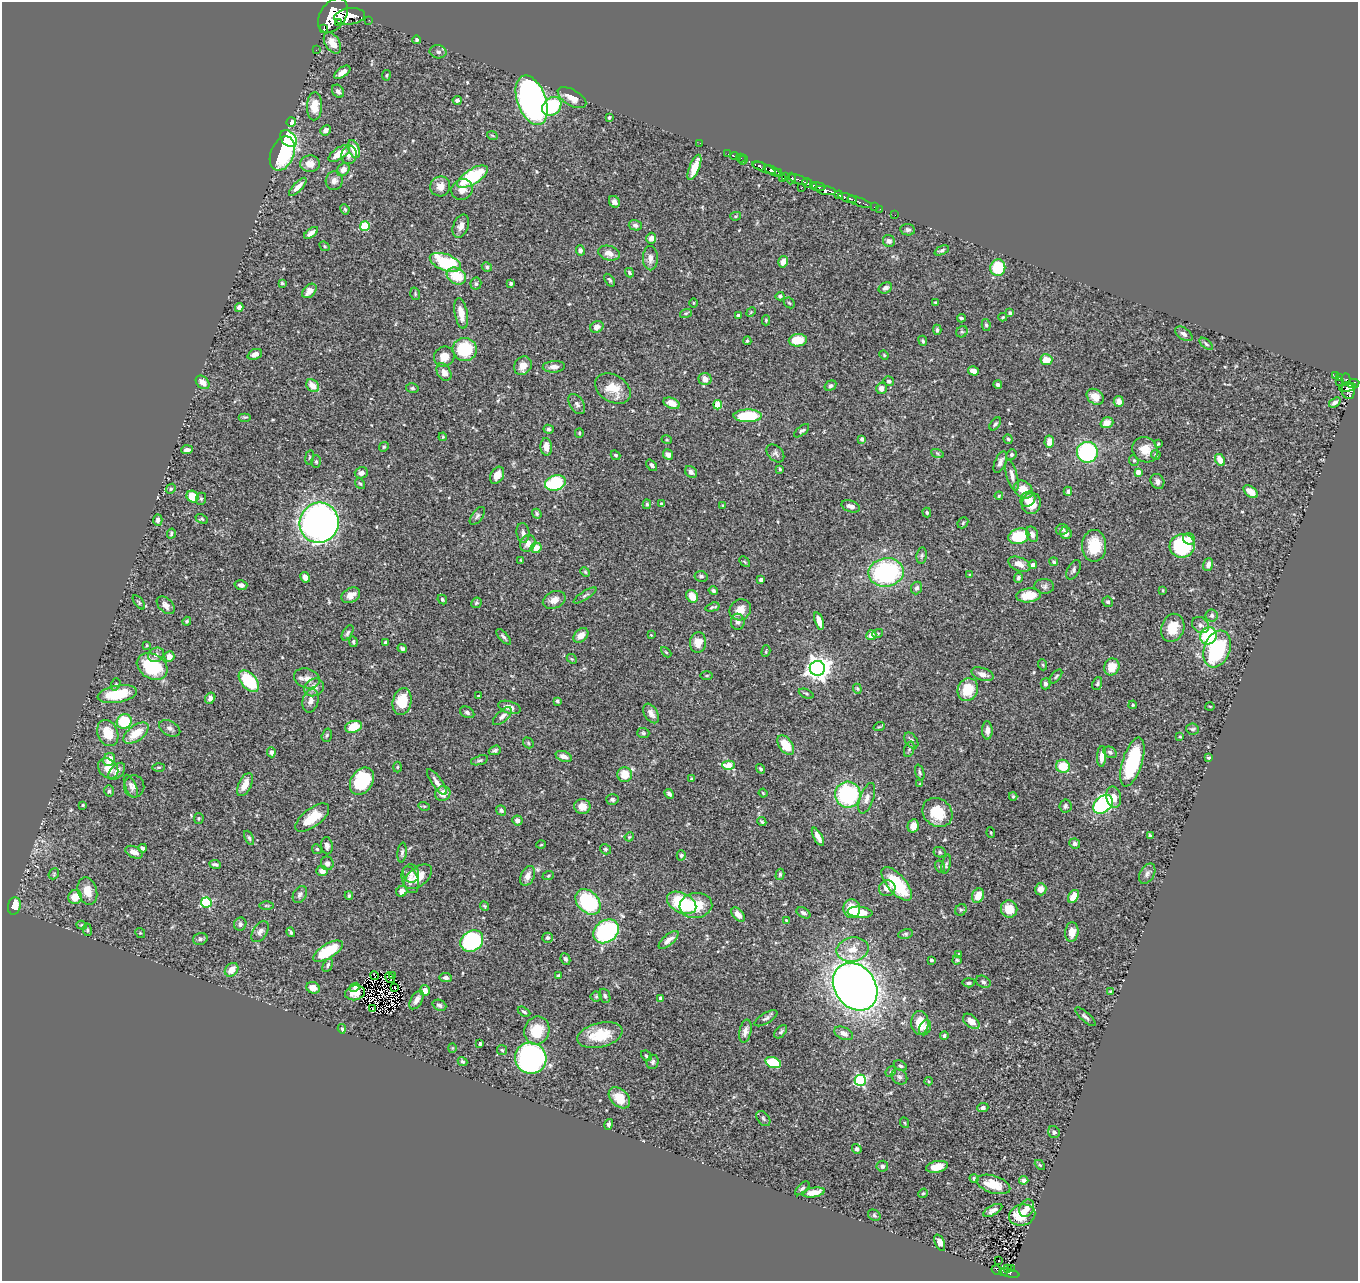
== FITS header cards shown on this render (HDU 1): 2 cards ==
NAXIS1  =                 1356
NAXIS2  =                 1279

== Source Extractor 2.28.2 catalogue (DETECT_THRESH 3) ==
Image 1356 x 1279 px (HDU 1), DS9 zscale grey, 1 PNG px = 1 image px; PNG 1360 x 1283 px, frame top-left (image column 1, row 1279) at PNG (2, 2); each listed source drawn as its Kron ellipse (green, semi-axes under 4 px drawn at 4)
Background 0.496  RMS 0.02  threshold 0.0606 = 3 sigma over >= 5 px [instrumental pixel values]
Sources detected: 527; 6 with non-positive FLUX_AUTO (blend fragments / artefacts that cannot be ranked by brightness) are neither listed nor drawn; of the other 521, the 500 brightest by FLUX_AUTO listed and drawn (21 fainter detections omitted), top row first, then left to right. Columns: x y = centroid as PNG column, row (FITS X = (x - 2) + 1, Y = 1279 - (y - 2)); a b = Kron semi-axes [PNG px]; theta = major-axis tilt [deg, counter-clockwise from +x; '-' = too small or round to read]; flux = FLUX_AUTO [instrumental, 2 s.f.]
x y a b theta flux
333 16 19 12 56 6400
349 16 15 8 7 2300
369 20 2 2 - 4.3
338 22 4 3 - 280
324 28 3 2 - 410
417 40 4 3 - 2.7
332 43 11 7 -58 15
316 50 2 2 - 6.3
438 52 8 6 -12 4.3
342 72 9 5 35 9
386 75 5 3 - 1.4
338 91 7 5 -54 5.7
572 98 16 8 -30 15
457 100 4 4 - 3.8
532 100 26 14 -70 700
315 106 14 7 88 23
552 106 10 8 42 77
609 118 3 3 - 2.1
291 122 5 4 - 8.3
326 130 5 4 - 7.6
492 135 5 3 - 1.5
289 139 10 7 -46 150
700 143 2 2 - 7.3
354 149 9 5 -69 18
282 153 18 11 68 100
339 153 12 6 33 22
728 154 2 2 - 6.4
349 155 9 7 78 7.3
734 156 4 3 - 17
741 158 5 2 - 18
744 160 5 2 - 11
310 164 10 8 1 13
759 166 6 3 -20 260
694 167 13 5 68 20
764 168 12 4 -23 710
343 170 7 5 44 8
772 171 8 4 -29 540
778 172 3 3 - 130
472 177 17 7 31 83
786 177 3 2 - 86
782 178 3 2 - 80
791 179 6 4 85 140
798 179 10 3 -19 220
334 181 9 8 - 7.8
807 183 5 4 - 340
813 185 3 3 - 77
440 186 10 10 - 12
298 187 12 4 46 8.9
818 187 7 4 -5 110
801 188 3 2 - 71
462 190 11 10 - 11
826 191 10 4 -10 1100
839 195 4 3 - 360
847 198 9 3 -18 580
614 202 6 5 - 6.1
859 202 13 3 -19 190
874 207 2 2 - 9.1
345 209 5 3 - 2
880 209 2 2 - 4.4
895 215 2 2 - 3.4
736 216 5 4 - 1.6
635 225 7 5 -15 4.1
365 226 5 4 - 66
461 226 12 7 68 8.5
908 230 7 5 -9 3.2
311 233 8 4 36 8.1
651 238 5 5 - 5
889 241 6 6 - 4.7
324 246 5 4 - 1.6
580 250 5 4 - 3.5
942 250 8 4 23 3
609 253 11 7 -15 10
650 258 12 7 -90 9.9
445 262 16 8 -20 89
783 262 6 5 - 9.1
487 267 5 4 - 2.7
998 268 8 7 - 56
629 273 5 4 - 2.3
456 276 10 7 -29 39
610 280 7 3 -55 2.2
282 283 3 3 - 1.7
511 283 3 3 - 1.9
476 284 6 5 - 2.9
885 288 7 5 26 4.9
309 291 8 5 45 12
415 294 6 5 - 2.1
780 296 4 4 - 2.6
693 303 5 3 - 1.2
789 303 6 4 -44 1.8
935 303 4 3 - 1.5
239 307 4 4 - 4.9
751 312 5 4 - 1.4
461 313 15 6 -79 16
686 313 6 4 18 1.8
1010 313 4 3 - 2.5
738 316 4 3 - 3
1003 317 4 3 - 1.5
961 318 4 3 - 2.7
766 320 5 4 - 1.7
986 325 6 4 -79 2.6
597 327 7 5 27 7.3
937 330 5 4 - 2.6
962 332 6 5 - 2.5
1184 334 10 5 -35 5.4
798 340 9 6 5 35
747 341 4 3 - 1.7
923 341 5 4 - 2.1
1206 344 8 4 -39 2.5
465 349 12 11 - 71
255 354 8 5 23 5.3
884 355 5 4 - 1.5
444 357 11 9 40 15
1046 360 6 5 - 19
523 366 10 8 51 13
554 367 11 5 3 8.1
973 371 5 4 - 9.4
444 372 9 6 -58 8.9
1336 376 4 3 - 12
1340 377 4 3 - 110
705 379 6 6 - 12
1346 379 6 4 -87 39
889 381 5 5 - 3.8
203 382 8 5 -43 12
1339 382 2 2 - 4.6
1353 384 6 4 10 350
998 385 4 4 - 3
313 386 7 5 -44 15
830 386 6 4 32 2.9
1348 387 8 3 9 190
412 388 6 5 - 2.1
881 388 6 5 - 6.9
613 389 19 13 -32 25
1348 391 8 6 -79 270
1095 397 9 7 -38 14
1119 401 5 5 - 7.2
1335 402 6 4 36 4.8
672 403 8 5 -21 11
577 404 11 6 -57 5.4
718 405 4 4 - 32
747 416 14 6 1 67
245 417 6 4 0 1.9
1107 423 6 5 - 15
995 424 7 4 50 2.6
549 429 5 4 - 2.6
802 431 9 4 38 2.8
579 433 5 4 - 1.8
443 437 4 3 - 1.2
862 439 4 3 - 4.8
1008 439 5 4 - 1.9
667 440 5 3 - 1.2
1049 442 6 5 - 11
1158 444 3 3 - 1.5
384 447 5 4 - 1.7
546 447 8 6 -85 11
187 450 6 3 4 5.5
1145 450 13 12 - 18
1087 452 10 10 - 180
775 453 10 7 -46 4.4
937 453 6 4 -19 2.1
616 455 5 4 - 1.9
668 455 5 5 - 6.1
1011 455 5 5 - 2.8
1156 455 5 4 - 1.8
309 457 7 3 81 1.6
1134 460 5 4 - 1.9
1220 460 6 4 -60 14
316 461 6 5 - 2.3
1000 462 11 5 68 5.8
652 465 6 4 -50 4
780 469 4 3 - 1.5
691 472 7 5 -43 5.7
1138 472 4 4 - 17
361 473 6 5 - 6.6
497 475 9 6 60 11
1012 475 16 5 -76 7.3
1157 481 8 6 -60 5.6
555 483 10 7 17 110
360 484 6 4 -51 1.8
171 489 5 4 - 1.7
1023 490 10 8 -37 19
1068 491 4 4 - 3
1251 492 8 5 -39 13
999 496 4 3 - 1.4
192 497 6 5 - 27
201 499 6 5 - 2.3
1028 499 8 7 - 11
1031 503 11 9 79 18
647 504 5 4 - 2.2
662 504 4 3 - 2
723 506 3 3 - 3
851 506 10 5 -19 6.3
927 512 5 4 - 2.4
537 514 5 4 - 2.5
477 516 10 5 53 3.3
202 519 6 4 -25 2
158 520 6 4 -89 3.6
319 523 20 19 - 740
963 523 6 5 - 2
1062 529 6 5 - 2.8
523 533 10 6 -82 4.9
1066 533 6 5 - 7.1
171 534 5 3 - 1.8
1032 534 8 5 -68 6.8
1019 536 11 7 14 62
1189 539 6 5 - 8.8
528 543 8 7 - 9.5
1094 546 16 12 89 44
1182 546 13 11 15 100
536 548 5 5 - 14
922 555 8 5 83 3.2
521 560 3 2 - 1.2
744 562 6 3 -45 1.5
1054 562 4 4 - 2.4
1019 564 11 6 -22 11
1033 565 4 4 - 6.2
1208 565 6 5 - 7.5
1073 570 10 6 61 3.9
585 572 5 4 - 1.7
886 572 18 14 9 180
970 575 4 3 - 1.4
701 576 6 5 - 3.6
305 577 5 4 - 8.3
1018 578 5 4 - 2.9
761 580 4 4 - 5.7
241 585 6 4 -15 4.6
1044 586 10 7 -4 4.2
917 588 6 5 - 3.4
1163 590 4 3 - 1.3
713 591 5 4 - 2.8
351 595 10 7 29 10
585 595 13 4 33 3.7
1029 595 12 7 6 25
692 596 7 5 -57 18
442 599 5 4 - 3
554 600 12 8 24 11
139 602 8 4 -52 1.9
1108 602 5 5 - 2.5
476 603 5 5 - 2.3
166 605 10 6 -45 6.3
712 607 7 3 16 2.4
740 610 11 10 - 14
1212 615 6 6 - 3.5
187 621 4 4 - 1.9
819 621 9 4 -72 11
738 622 8 6 89 6
1200 625 9 7 -35 5.2
1173 628 14 11 70 23
348 633 8 4 58 2.8
878 633 5 3 - 1.4
581 635 8 6 43 12
651 635 4 4 - 1.2
871 635 5 5 - 11
1208 636 9 8 - 87
504 637 10 4 -48 3.3
353 642 5 3 - 2.3
698 642 10 8 84 16
386 643 4 3 - 3.3
147 645 3 3 - 1.3
402 648 4 4 - 2.5
1217 649 19 13 70 130
766 651 6 3 73 1.6
666 652 6 3 -45 1.5
156 655 8 7 - 5.6
169 656 5 5 - 9.5
572 659 5 4 - 1.6
1043 665 5 3 - 1.4
152 666 16 12 -30 73
1112 667 9 7 67 21
817 668 7 7 - 1200
982 674 11 6 -18 9.4
707 675 6 3 1 1.6
1056 676 8 4 52 2.6
307 678 13 9 -16 10
249 681 13 7 -48 71
1097 683 7 4 69 2.1
116 684 6 4 71 1.9
1045 684 5 5 - 3.7
314 687 10 8 30 10
857 689 5 4 - 1.7
968 690 12 10 66 33
117 694 20 8 10 44
806 694 8 4 -23 1.9
479 696 3 2 - 1.3
210 698 6 4 59 5
311 701 12 7 75 7.7
557 701 4 3 - 2.3
402 702 14 9 76 35
1133 705 4 3 - 1.5
1210 706 5 3 - 1.2
509 707 12 6 -17 7.8
467 712 7 5 -27 3
651 713 11 6 -57 7.8
502 716 12 5 43 6.4
124 722 8 7 - 65
353 727 9 5 16 26
879 727 6 3 18 1.4
170 728 11 7 -28 5.6
1193 729 6 5 - 2.9
987 730 9 5 -89 6.6
108 733 13 10 -67 26
136 733 14 7 36 25
643 733 6 5 - 2.2
327 735 7 5 74 2.4
1180 737 3 3 - 1.2
911 740 9 6 -55 4.8
528 743 6 4 -49 1.7
786 745 11 6 -54 31
909 749 8 5 70 3.1
495 750 6 4 19 2.8
271 752 5 4 - 5.6
1110 752 7 5 -28 3.1
564 756 8 5 -22 6.5
1102 756 10 4 87 9.2
1209 758 4 4 - 2.2
109 759 6 5 - 17
479 760 9 4 17 2.5
1132 762 25 10 72 110
729 765 6 4 -3 33
1063 766 7 6 - 34
159 767 6 3 1 1.3
397 767 5 3 - 1.3
108 768 11 9 -45 15
761 769 5 4 - 2.6
117 771 10 6 46 7.2
920 772 8 4 -72 2.4
625 775 7 7 - 22
691 779 4 3 - 1.6
362 781 15 11 57 81
437 782 15 5 -55 7.4
920 784 3 3 - 1.4
245 785 12 6 65 15
131 786 12 5 -67 5.1
134 786 11 10 - 6.1
109 791 5 5 - 2.3
443 793 8 7 - 14
763 793 4 2 - 1.4
669 794 5 4 - 3.2
848 795 13 13 - 140
1013 797 4 4 - 1.8
1114 797 11 7 -77 12
867 798 16 6 70 8.4
612 799 6 5 - 3.2
1103 804 11 8 41 180
83 805 3 3 - 1.4
424 806 5 3 - 1.5
582 806 8 7 - 12
1065 806 6 6 - 3.1
501 810 5 4 - 3.1
938 813 16 13 -37 34
199 818 5 5 - 1.8
312 818 20 9 37 29
517 820 5 5 - 5.9
762 822 5 3 - 1.9
913 826 7 5 76 10
991 833 5 3 - 1.4
1150 836 4 3 - 2.7
629 837 5 3 - 1.3
818 837 10 4 -61 7.8
249 838 7 4 -65 2.3
1075 844 5 5 - 4.3
541 845 4 3 - 1.1
327 846 8 5 -83 5.3
143 848 4 3 - 3
317 849 5 4 - 1.6
605 849 6 5 - 2.2
134 852 9 5 -25 9.9
940 852 6 5 - 2.6
402 853 10 4 83 3.6
681 855 5 4 - 3
327 863 7 6 - 5
215 864 6 3 -8 3.5
946 864 10 4 78 2.5
940 866 6 5 - 2.6
322 871 6 5 - 6.9
411 873 9 8 - 5.9
54 874 6 5 - 1.7
780 874 6 4 75 2
1147 874 11 7 61 5.1
528 876 10 6 68 8.2
548 876 6 4 21 1.8
418 877 16 9 39 24
410 880 13 8 -73 8.2
897 884 20 9 -49 66
887 888 8 8 - 9
1041 889 6 5 - 11
87 891 14 9 -73 18
402 891 6 5 - 9.7
300 894 9 6 61 4.5
349 896 4 3 - 2.1
978 896 7 5 69 17
1073 896 7 5 60 16
75 897 7 6 - 21
588 902 14 10 -46 130
206 903 5 5 - 110
682 903 15 10 -27 85
696 905 16 12 8 33
14 906 9 6 79 24
266 906 7 3 0 1.6
484 906 5 4 - 1.6
852 909 9 8 - 31
1009 909 8 8 - 23
961 910 6 5 - 2.6
860 912 12 5 -6 26
803 913 7 5 -30 3.9
738 915 8 5 -49 9.6
786 920 4 3 - 1.2
240 924 6 6 - 4.2
82 925 5 4 - 1.8
87 930 6 4 -82 2.2
606 931 14 10 37 130
260 932 12 7 56 6
291 932 5 3 - 2.5
1072 932 9 6 83 15
140 933 5 4 - 1.5
905 934 7 4 9 2.4
548 938 5 5 - 3.3
200 939 7 5 16 3.3
669 940 12 5 40 8.5
472 941 12 10 36 180
852 949 16 12 12 20
328 951 17 7 31 63
959 954 3 3 - 1.9
565 959 6 4 -64 2.9
931 960 3 3 - 3.5
957 960 4 4 - 1.6
328 965 7 4 61 3
232 970 7 6 - 15
392 975 3 2 - 2
559 975 4 3 - 1.8
374 976 4 2 - 1.3
390 978 5 2 - 1.6
446 978 6 4 -7 4.4
983 982 7 5 -29 3.4
969 983 6 4 4 3.3
355 987 5 4 - 3.3
394 987 3 3 - 1.9
855 987 25 20 -53 1400
313 988 7 5 -23 10
425 990 5 5 - 9.5
1111 991 4 3 - 1.1
355 993 10 7 13 9.7
596 996 5 5 - 1.9
605 996 7 5 -70 3
661 998 3 3 - 5.4
417 1000 10 5 59 7.8
439 1005 7 5 -23 4.4
372 1009 2 2 - 1.3
524 1012 7 3 -30 2.4
1085 1017 13 4 -41 4.2
766 1018 13 5 31 4.4
971 1021 9 6 -40 11
920 1023 12 8 -88 23
925 1028 8 5 65 6.5
342 1029 4 3 - 2
537 1031 14 12 70 37
745 1031 12 6 79 6.6
781 1032 8 5 46 2.6
844 1033 10 6 -24 7.6
600 1035 23 12 13 37
944 1036 4 4 - 2.6
480 1044 4 3 - 1.8
452 1048 4 4 - 1.4
502 1050 5 4 - 1.8
646 1056 6 4 -43 2.4
531 1058 16 15 - 340
462 1061 5 4 - 3.1
653 1062 7 6 - 3.2
773 1062 8 5 -17 58
900 1066 7 4 -30 2.6
891 1072 5 4 - 2
899 1077 8 7 - 3.9
860 1080 5 5 - 170
929 1081 4 3 - 1.2
619 1098 12 8 -44 22
983 1108 5 4 - 4.4
763 1118 8 5 -51 3
905 1123 5 3 - 1.4
609 1124 5 4 - 3.1
1054 1132 6 5 - 3.4
857 1149 5 4 - 3.1
1040 1165 6 3 -44 1.6
882 1166 6 5 - 3.9
937 1167 11 5 13 15
974 1179 4 3 - 2.5
1024 1180 4 4 - 4.4
993 1184 17 8 -18 26
802 1188 9 4 43 3.1
814 1192 11 4 10 17
923 1193 5 4 - 1.6
1027 1208 9 7 62 9.3
993 1210 10 5 28 6.1
874 1215 6 5 - 2.2
1022 1215 13 10 14 28
940 1243 8 4 -67 8.3
999 1260 2 2 - 1.1
1011 1268 4 2 - 8.5
1008 1269 3 2 - 1.9
997 1270 5 2 - 2.2
1003 1272 3 3 - 24
1009 1273 10 4 -13 67
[21 fainter detections neither listed nor drawn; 6 non-positive-flux detections neither listed nor drawn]